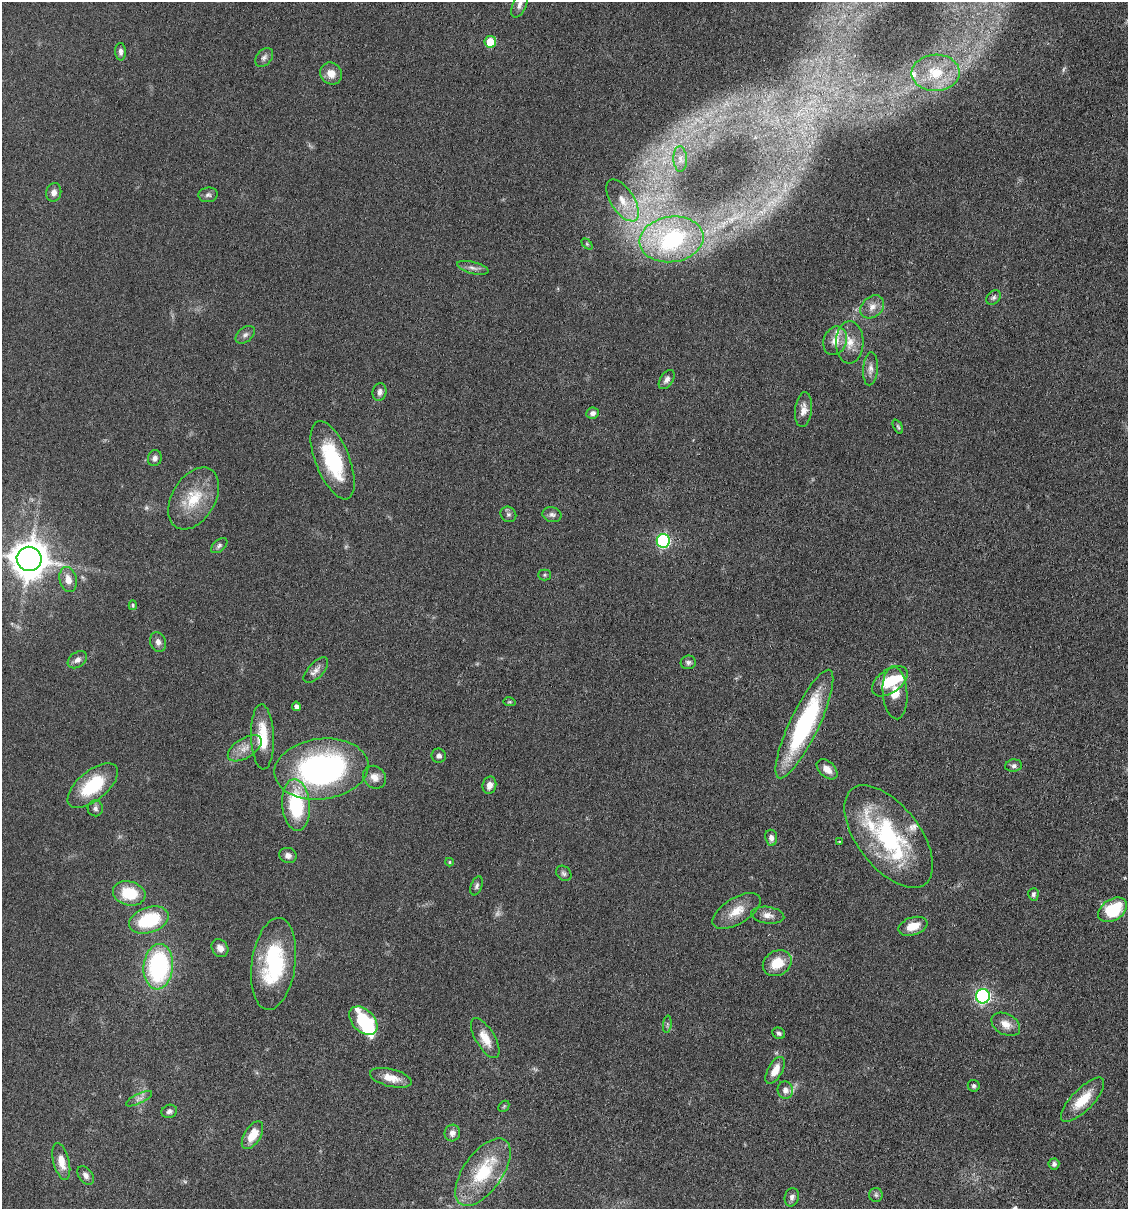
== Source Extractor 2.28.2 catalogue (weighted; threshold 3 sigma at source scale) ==
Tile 6 of 4 x 4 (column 2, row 2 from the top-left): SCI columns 1242-2367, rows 2419-3625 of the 4852 x 4836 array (HDU 1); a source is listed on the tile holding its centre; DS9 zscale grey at full resolution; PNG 1130 x 1211 px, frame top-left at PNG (2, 2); each listed source drawn as its Kron ellipse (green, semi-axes under 4 px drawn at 4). Nothing masked; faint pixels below the display range render black.
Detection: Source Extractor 2.28.2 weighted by HDU 2 'WHT'; one run over the whole footprint, this tile lists its part. Background 0.0485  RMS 0.004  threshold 0.0163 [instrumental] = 3 sigma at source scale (4.09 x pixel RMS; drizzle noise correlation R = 1.36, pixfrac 0.8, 0.05/0.05 arcsec/px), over >= 5 px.
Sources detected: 111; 6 too faint to see at this stretch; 3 inside a brighter object's white glare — neither listed nor drawn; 7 inside a brighter listed object's ellipse — not listed separately; the other 95 listed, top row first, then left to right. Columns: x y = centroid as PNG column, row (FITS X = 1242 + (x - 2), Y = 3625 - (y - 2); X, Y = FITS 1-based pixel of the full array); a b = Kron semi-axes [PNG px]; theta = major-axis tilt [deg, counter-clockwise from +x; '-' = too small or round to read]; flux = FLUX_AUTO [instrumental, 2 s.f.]
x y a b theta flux
519 5 14 6 67 1.8
490 42 6 5 - 8.2
120 52 9 5 -87 1.4
264 58 11 7 52 1.5
936 73 24 18 2 12
331 74 11 10 - 3.9
680 159 13 6 -87 2
54 192 9 7 75 1.9
208 195 10 7 7 1.2
622 200 24 11 -57 7.5
671 239 32 22 8 57
587 244 6 4 -45 0.51
473 268 16 6 -15 1.8
994 297 8 6 45 0.97
872 307 13 10 41 3.1
245 335 11 7 39 1.4
835 341 14 11 70 4.3
850 342 21 14 89 5.8
870 369 16 7 85 2.2
667 380 11 6 56 1.7
379 392 9 7 75 1.6
804 410 17 8 83 3
593 413 6 5 - 1.4
898 427 8 4 -63 0.58
155 458 8 7 - 1.4
333 460 41 17 -68 27
194 498 34 21 59 14
508 514 8 7 - 1.1
552 515 9 7 -14 1.3
663 541 7 6 - 54
219 546 10 5 40 0.98
29 559 12 12 - 720
544 575 6 5 - 0.64
68 579 13 8 -77 3.6
133 605 5 4 - 0.62
158 642 10 7 -71 1.9
77 660 10 7 35 1.9
688 662 7 6 - 1
316 670 16 7 47 2.3
890 681 20 11 36 9.6
895 693 26 12 -85 7
510 702 6 4 -10 0.48
296 706 5 4 - 1.2
804 724 59 14 65 53
262 737 32 11 -88 11
245 748 19 9 32 4.1
439 756 7 7 - 1.2
1014 766 8 6 5 1.3
321 769 47 30 7 99
827 769 12 7 -42 3.2
375 777 12 10 -42 3
489 785 9 7 76 2.6
93 786 30 14 39 21
296 805 26 14 -85 28
95 808 8 7 - 1.3
889 836 60 31 -52 47
771 838 8 6 -82 1.8
839 842 3 2 - 0.28
288 855 8 7 - 1.9
449 862 4 4 - 0.45
564 873 8 6 -44 1
477 886 10 5 69 1
129 893 16 12 -14 13
1033 894 6 5 - 0.86
1113 910 16 10 34 18
737 911 27 13 31 7.1
768 915 16 8 -8 2.9
149 920 20 12 18 23
913 926 15 8 18 5.6
220 948 9 8 - 2.5
777 963 15 12 32 8.8
274 964 46 22 82 35
158 967 23 14 85 53
983 996 7 7 - 66
363 1021 17 11 -45 24
667 1024 9 3 85 0.72
1006 1024 15 10 -29 4.1
779 1033 6 5 - 0.97
485 1038 22 9 -59 5.7
775 1070 15 7 61 4.3
391 1078 21 8 -14 5.2
974 1086 6 6 - 0.84
785 1090 8 7 - 1.9
139 1099 14 5 26 1.7
1083 1100 29 10 46 10
504 1106 6 4 46 0.49
169 1111 8 6 19 1.2
452 1133 8 7 - 2
252 1135 15 8 58 7.3
61 1162 19 8 -76 4.9
1054 1164 5 5 - 0.98
483 1172 39 19 55 21
86 1175 10 7 -53 1.6
876 1195 7 7 - 0.91
792 1197 9 7 77 1.5
Isophote crosses this tile's border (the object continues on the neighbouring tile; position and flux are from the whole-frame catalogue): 2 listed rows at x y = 519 5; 29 559